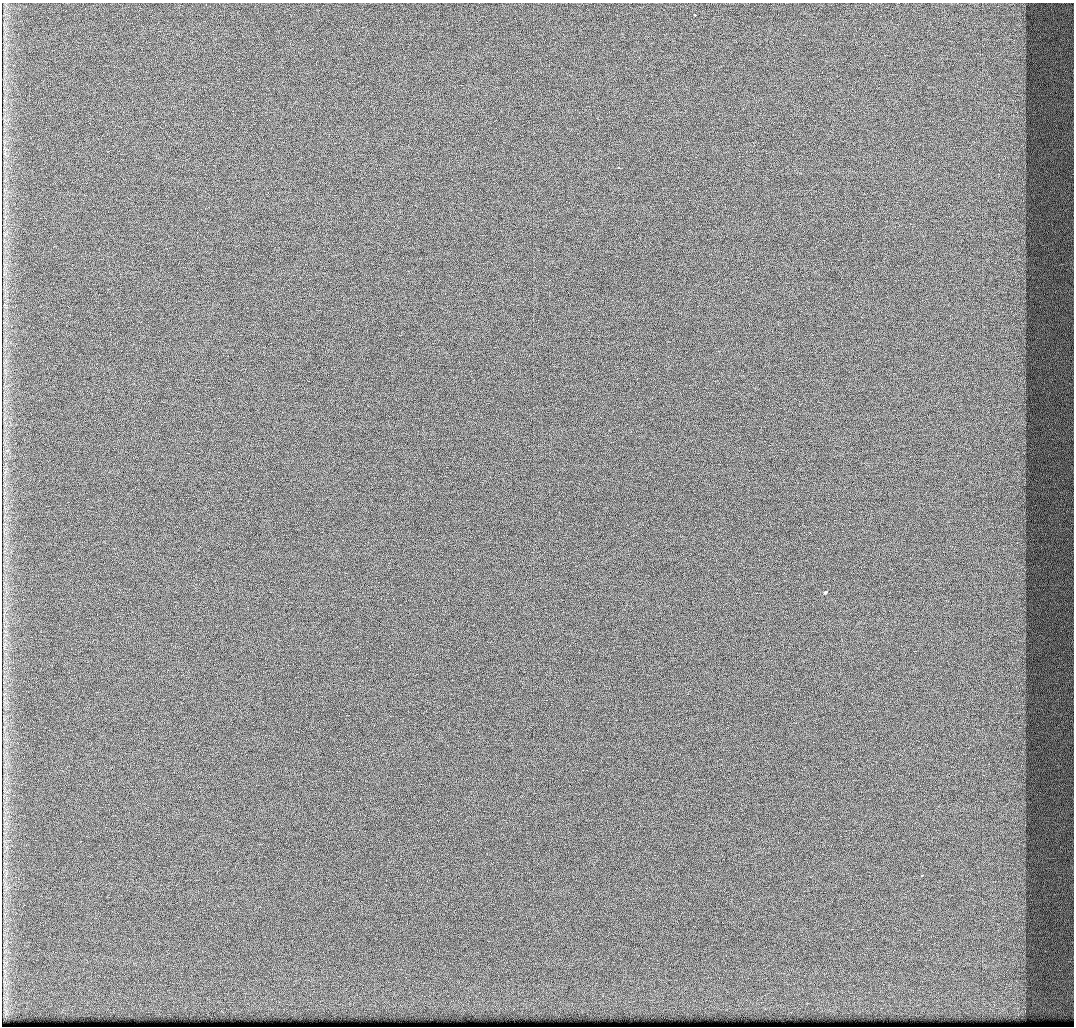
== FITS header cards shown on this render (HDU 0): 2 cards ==
NAXIS1  =                 1072 / Axis length
NAXIS2  =                 1024 / Axis length

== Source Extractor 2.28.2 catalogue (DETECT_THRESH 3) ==
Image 1072 x 1024 px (HDU 0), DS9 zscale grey, 1 PNG px = 1 image px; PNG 1076 x 1028 px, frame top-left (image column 1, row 1024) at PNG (2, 3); no overlay
Background 429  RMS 4.9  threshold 14.8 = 3 sigma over >= 5 px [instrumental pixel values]
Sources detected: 4; all 4 listed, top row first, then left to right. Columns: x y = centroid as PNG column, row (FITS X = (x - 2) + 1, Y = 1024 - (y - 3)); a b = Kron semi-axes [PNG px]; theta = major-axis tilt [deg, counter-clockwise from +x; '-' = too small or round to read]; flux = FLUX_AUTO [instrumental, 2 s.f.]
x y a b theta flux
694 15 3 3 - 3800
618 167 3 2 - 1900
825 592 4 3 - 3000
921 876 3 3 - 1200